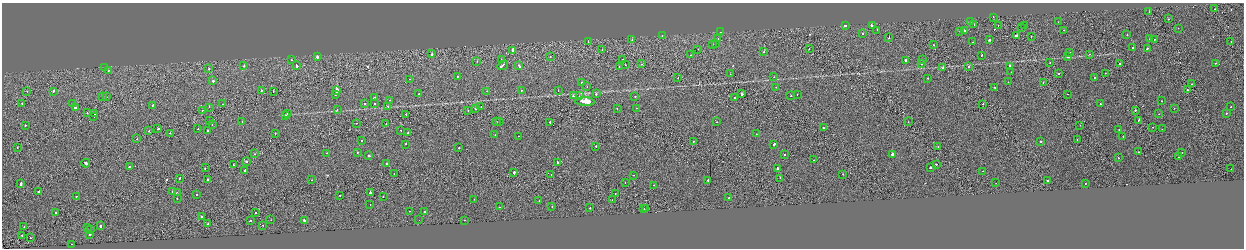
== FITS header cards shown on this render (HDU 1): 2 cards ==
NAXIS1  =                 2484
NAXIS2  =                  492

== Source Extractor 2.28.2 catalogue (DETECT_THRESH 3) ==
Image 2484 x 492 px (HDU 1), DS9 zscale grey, zoomed out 1/2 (1 PNG px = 2 x 2 image px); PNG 1246 x 250 px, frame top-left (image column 1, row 491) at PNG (2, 3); each listed source drawn as its Kron ellipse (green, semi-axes under 4 px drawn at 4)
Background -0.00273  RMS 0.062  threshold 0.186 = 3 sigma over >= 5 px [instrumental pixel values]
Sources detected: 292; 26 cannot appear on this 1/2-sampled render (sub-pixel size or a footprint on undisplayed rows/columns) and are neither listed nor drawn; the other 266 listed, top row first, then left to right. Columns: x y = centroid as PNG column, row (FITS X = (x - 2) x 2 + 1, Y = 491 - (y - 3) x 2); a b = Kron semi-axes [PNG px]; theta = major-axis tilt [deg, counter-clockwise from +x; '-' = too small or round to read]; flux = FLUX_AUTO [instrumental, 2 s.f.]
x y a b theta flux
1215 9 2 1 - 26
1149 12 2 1 - 24
993 17 2 1 - 22
1168 19 2 2 - 71
970 22 2 2 - 30
1058 22 2 1 - 11
974 25 2 1 - 40
1025 25 2 2 - 21
845 26 2 2 - 380
872 26 4 2 - 110
998 26 2 1 - 52
1021 28 2 1 - 17
1178 28 2 1 - 17
877 30 2 2 - 56
964 30 2 2 - 62
1064 30 2 2 - 25
721 32 2 2 - 12
960 32 2 1 - 21
862 33 2 2 - 44
662 35 2 2 - 45
1017 35 4 2 - 140
1127 35 2 2 - 110
1031 37 2 1 - 24
889 38 2 2 - 84
718 39 2 1 - 21
1149 39 2 1 - 38
632 40 2 2 - 33
989 40 2 2 - 220
1154 40 2 1 - 36
588 42 2 1 - 28
973 42 2 2 - 23
1231 42 2 1 - 35
713 44 2 2 - 29
716 44 2 2 - 18
933 45 2 1 - 51
1133 48 2 2 - 140
698 49 2 2 - 26
809 49 2 1 - 26
1147 49 3 2 - 200
602 50 2 1 - 32
513 51 3 2 - 130
764 52 2 2 - 47
1069 53 2 1 - 290
432 54 2 1 - 310
1090 54 2 2 - 51
691 55 2 1 - 24
982 55 2 2 - 40
317 57 2 2 - 270
550 57 2 2 - 24
1068 57 2 2 - 140
623 59 2 2 - 30
923 59 2 1 - 19
291 60 2 2 - 25
501 60 2 2 - 23
905 60 2 2 - 220
477 61 2 1 - 18
1050 63 2 2 - 19
1119 63 2 2 - 47
1215 63 2 1 - 54
642 64 2 1 - 41
922 64 2 1 - 66
296 65 3 2 - 120
503 65 5 2 - 250
625 65 2 1 - 18
244 66 2 2 - 53
519 66 3 2 - 140
969 66 2 2 - 33
1009 66 2 2 - 210
105 67 2 2 - 34
619 67 2 2 - 19
943 67 2 2 - 60
209 69 2 2 - 39
108 70 2 2 - 37
1011 72 2 1 - 10
1105 73 2 1 - 19
730 74 2 1 - 21
1059 74 2 1 - 30
457 76 2 2 - 54
774 77 2 2 - 99
1095 77 2 1 - 12
678 78 2 1 - 57
928 78 2 2 - 25
410 79 2 2 - 18
213 81 2 2 - 320
582 82 2 2 - 78
1008 82 2 2 - 25
1043 82 2 2 - 27
1192 84 2 1 - 46
587 87 2 2 - 17
776 87 2 2 - 23
995 87 2 2 - 73
261 90 2 2 - 36
521 90 2 1 - 47
1187 90 2 1 - 64
27 91 2 2 - 25
53 91 3 2 - 230
273 91 2 1 - 40
336 91 2 2 - 2400
487 91 2 1 - 25
558 91 2 2 - 25
335 94 2 1 - 65
419 94 2 2 - 31
596 94 2 2 - 79
742 94 2 2 - 350
797 94 2 2 - 29
1067 94 2 1 - 15
573 96 2 2 - 250
579 96 2 1 - 36
635 96 2 2 - 47
791 96 2 1 - 34
102 97 2 1 - 7.2
106 97 2 2 - 25
374 97 2 2 - 82
734 98 2 1 - 39
390 100 2 1 - 22
1161 101 2 1 - 19
585 102 9 2 -2 11000
22 103 2 1 - 37
375 103 2 2 - 58
73 104 2 2 - 160
222 104 2 1 - 24
364 104 2 2 - 45
983 104 2 1 - 26
1100 104 2 2 - 44
152 105 2 2 - 88
388 106 2 2 - 44
76 107 3 2 - 230
209 107 2 1 - 110
481 107 2 1 - 47
1231 107 2 2 - 40
476 108 2 2 - 150
617 108 2 2 - 49
636 108 2 2 - 22
1174 108 2 2 - 22
202 110 2 1 - 53
337 110 2 2 - 24
1135 110 2 1 - 55
468 111 2 1 - 53
87 113 2 1 - 31
1226 113 2 1 - 63
95 114 3 2 - 120
287 114 2 2 - 32
406 114 2 2 - 38
1159 114 2 2 - 13
285 115 2 2 - 36
94 116 2 1 - 150
1139 120 2 2 - 190
210 121 2 2 - 40
242 121 2 2 - 18
497 122 2 2 - 29
500 122 2 2 - 37
550 122 2 2 - 94
717 122 2 2 - 20
908 122 2 1 - 45
356 123 2 2 - 46
386 123 2 1 - 34
212 124 2 2 - 39
25 125 2 2 - 27
1080 125 2 1 - 25
1153 127 2 1 - 44
823 128 2 1 - 58
158 129 3 2 - 120
198 129 2 1 - 35
1119 129 2 2 - 16
1162 129 2 1 - 16
401 130 2 2 - 32
149 131 2 2 - 42
208 131 2 2 - 51
170 133 2 2 - 37
275 133 2 1 - 36
408 133 2 2 - 43
756 134 2 2 - 30
495 135 2 1 - 18
518 136 2 2 - 28
1123 136 2 2 - 53
137 139 2 1 - 63
1077 139 2 1 - 25
361 140 2 2 - 41
1041 141 2 2 - 73
693 142 2 1 - 46
406 144 2 2 - 50
774 145 2 2 - 220
596 146 2 2 - 20
17 147 2 1 - 41
938 147 2 1 - 32
459 148 2 2 - 29
1138 152 2 1 - 36
1182 152 2 1 - 27
327 153 2 2 - 35
357 153 2 2 - 32
254 154 2 1 - 29
892 154 2 2 - 3600
784 155 2 2 - 52
369 156 2 2 - 320
1178 157 2 2 - 330
1118 158 2 1 - 140
813 160 2 1 - 24
246 161 2 2 - 130
557 162 2 2 - 120
86 163 4 2 - 490
386 163 2 2 - 57
936 164 2 2 - 85
233 165 2 2 - 26
129 166 2 2 - 43
930 167 2 2 - 160
205 168 2 1 - 65
777 168 2 2 - 110
1231 169 2 1 - 24
245 171 3 2 - 130
983 171 2 1 - 30
514 172 2 2 - 300
394 173 2 1 - 20
551 174 2 1 - 36
843 174 2 2 - 24
634 175 2 1 - 60
179 178 2 2 - 83
780 178 2 1 - 140
207 179 2 2 - 92
312 180 2 2 - 45
708 180 2 2 - 150
1048 180 2 2 - 66
625 182 2 1 - 23
21 183 3 2 - 110
996 183 2 2 - 89
1085 183 2 1 - 13
654 185 2 2 - 51
39 192 2 2 - 220
173 192 2 2 - 2300
177 193 2 2 - 57
370 193 3 2 - 1400
615 193 2 1 - 21
197 195 2 2 - 55
340 195 2 2 - 48
76 196 2 2 - 45
383 196 2 1 - 20
177 198 2 2 - 34
729 198 2 2 - 92
474 199 2 2 - 31
612 200 2 1 - 27
539 201 2 2 - 33
370 205 2 1 - 19
552 206 2 2 - 33
500 207 3 1 - 370
590 208 2 2 - 33
644 209 2 1 - 54
646 209 2 1 - 23
409 211 2 1 - 13
424 211 2 2 - 270
56 212 2 2 - 24
256 213 2 2 - 79
202 216 2 2 - 83
271 220 2 1 - 22
305 220 3 2 - 200
419 220 2 1 - 27
464 220 2 2 - 17
250 221 2 2 - 61
208 224 2 1 - 41
262 225 2 2 - 65
100 226 2 2 - 470
24 227 2 2 - 49
87 228 2 1 - 34
90 230 2 2 - 78
90 234 2 2 - 320
22 235 2 2 - 60
31 238 2 1 - 31
72 244 2 2 - 520
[26 sub-pixel or undisplayed-footprint detections neither listed nor drawn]